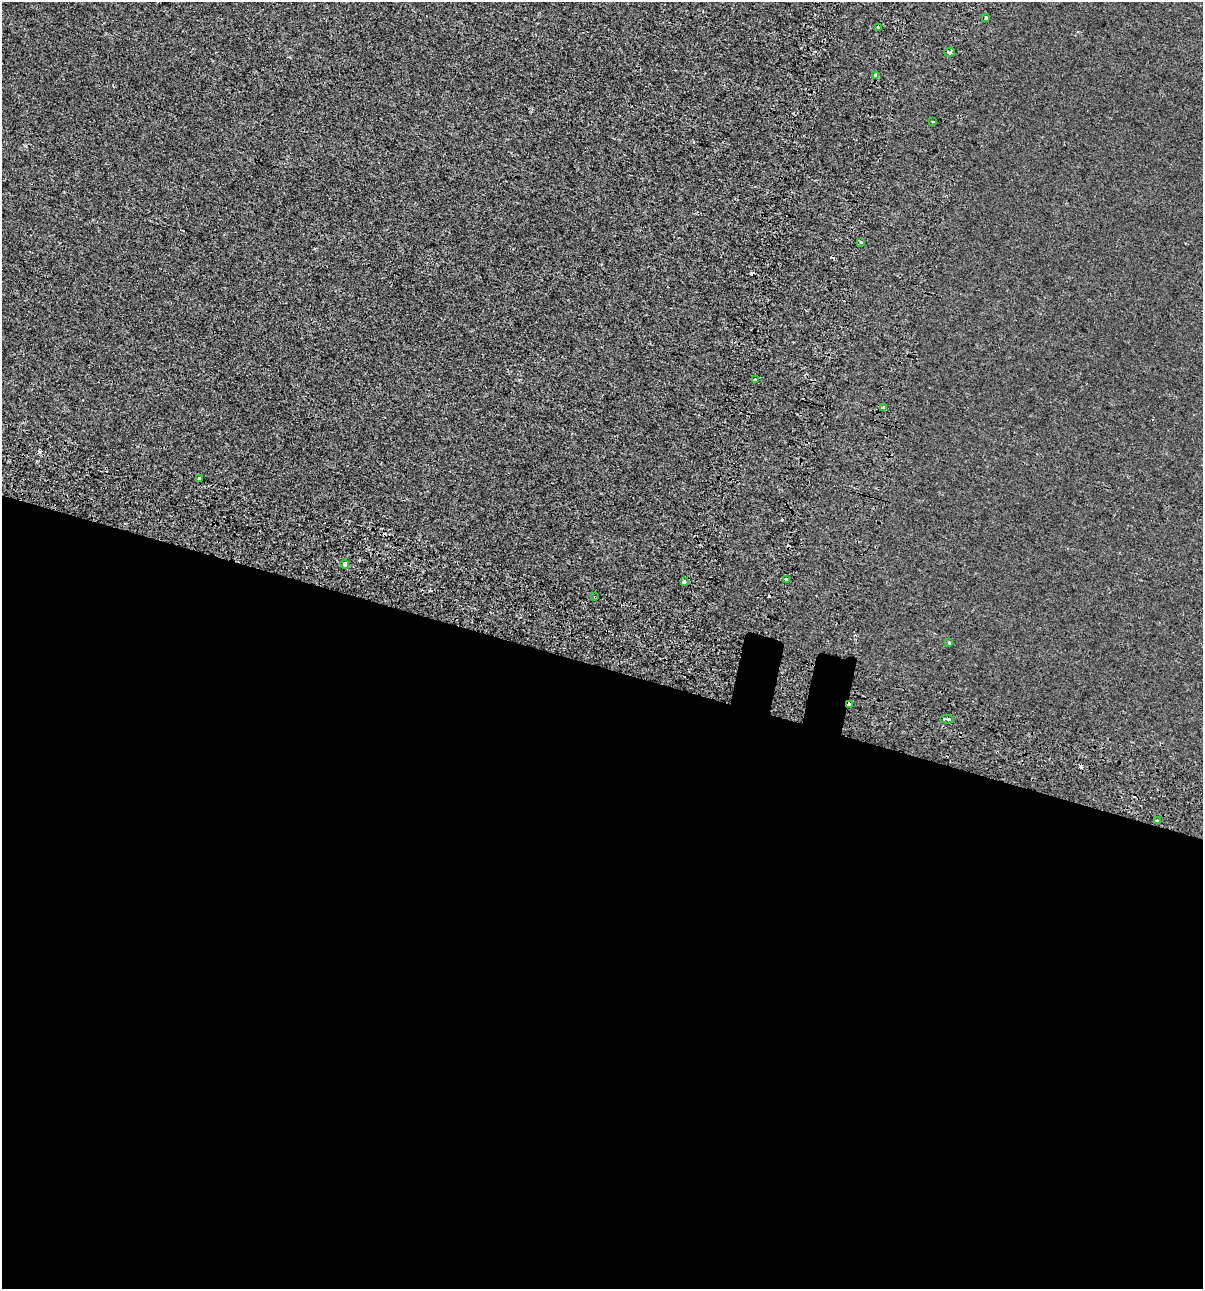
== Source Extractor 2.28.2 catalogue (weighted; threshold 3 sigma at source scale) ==
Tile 14 of 4 x 4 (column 2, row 4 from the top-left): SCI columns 1590-2790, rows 89-1375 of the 5520 x 5333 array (HDU 1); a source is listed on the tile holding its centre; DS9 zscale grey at full resolution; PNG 1205 x 1291 px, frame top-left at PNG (2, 2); each listed source drawn as its Kron ellipse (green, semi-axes under 4 px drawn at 4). Shown black and unused: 49% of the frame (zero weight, under 2 of 3 exposures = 7% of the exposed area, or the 3 px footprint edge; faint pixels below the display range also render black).
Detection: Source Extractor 2.28.2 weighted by HDU 2 'WHT'; one run over the whole footprint, this tile lists its part. Background -6.32e-04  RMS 0.0045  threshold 0.0204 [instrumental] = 3 sigma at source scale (4.5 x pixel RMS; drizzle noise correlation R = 1.50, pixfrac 1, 0.0396/0.0396 arcsec/px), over >= 5 px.
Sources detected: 25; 8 cosmic-ray / hot-pixel residue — neither listed nor drawn; the other 17 listed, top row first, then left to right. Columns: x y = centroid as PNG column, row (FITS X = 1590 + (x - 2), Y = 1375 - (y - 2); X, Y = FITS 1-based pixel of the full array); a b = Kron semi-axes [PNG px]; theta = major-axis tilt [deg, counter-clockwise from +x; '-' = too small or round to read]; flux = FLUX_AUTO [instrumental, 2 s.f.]
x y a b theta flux
986 18 4 3 - 4.7
878 27 3 2 - 0.61
949 52 5 4 - 15
876 75 3 3 - 12
933 121 3 3 - 1.3
861 242 4 3 - 0.75
755 380 3 2 - 0.43
884 408 4 3 - 0.87
200 479 3 3 - 3.3
345 564 4 4 - 4.3
786 579 3 3 - 0.81
684 582 3 3 - 5.1
595 597 3 2 - 0.43
949 642 3 3 - 1.5
849 704 4 3 - 5.1
947 719 7 3 -4 9.2
1157 821 3 3 - 3.1
Overlapping masked pixels (flux is a lower limit): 3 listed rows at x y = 200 479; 595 597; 849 704